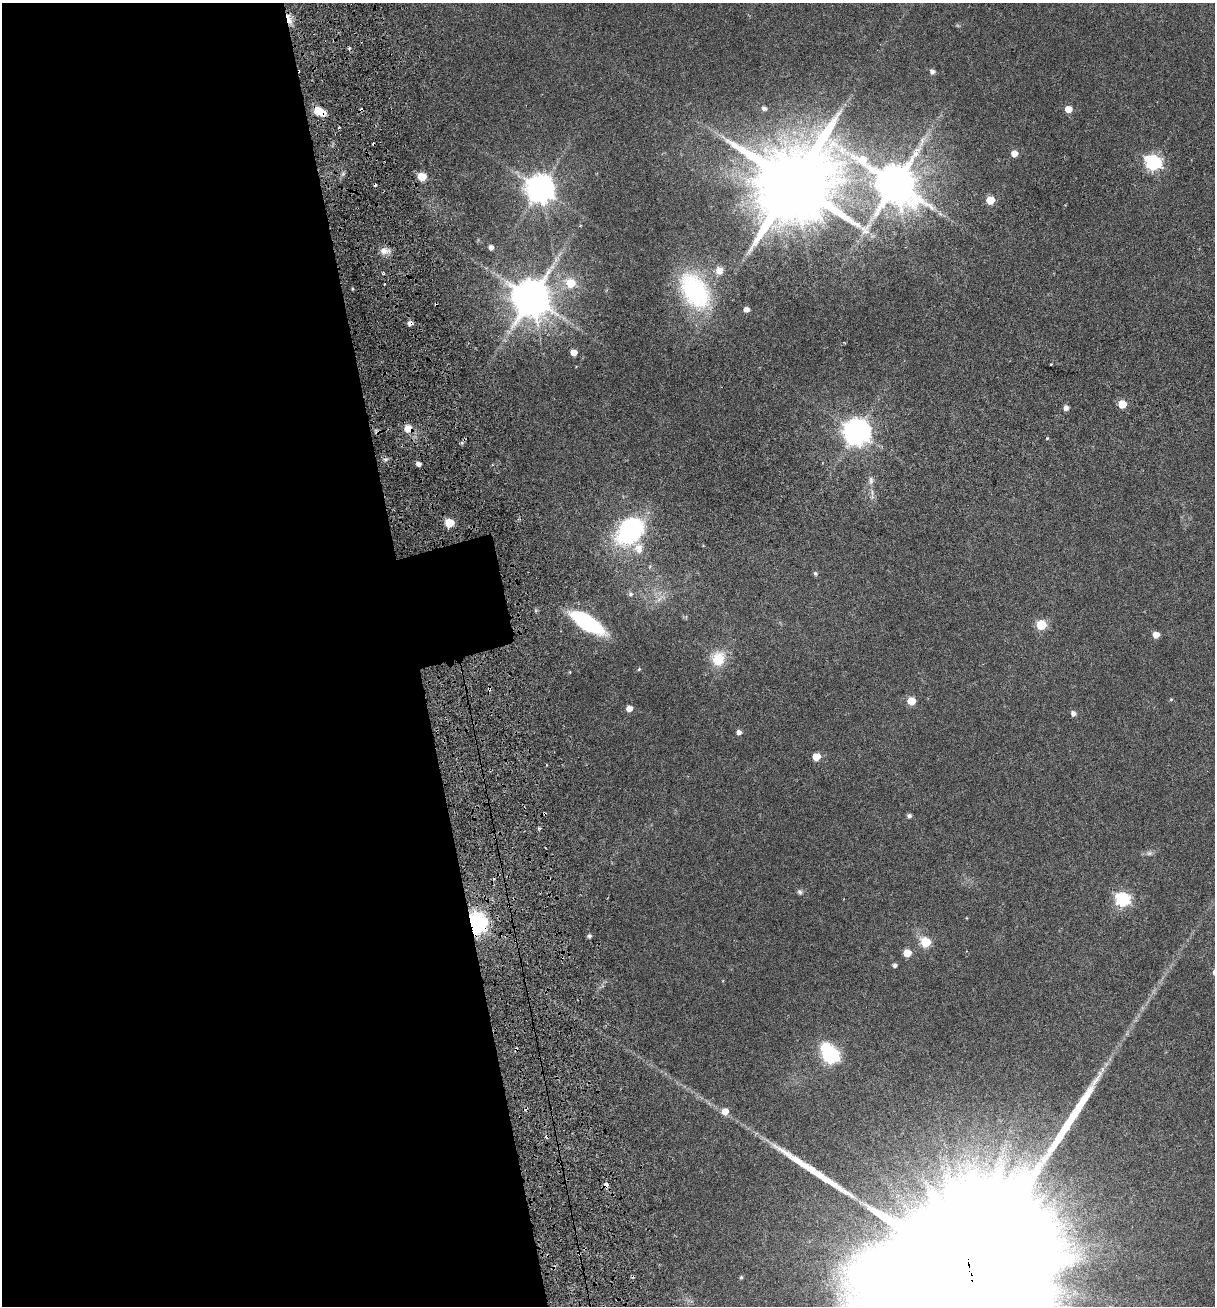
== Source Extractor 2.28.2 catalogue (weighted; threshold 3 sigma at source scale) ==
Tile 9 of 4 x 4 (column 1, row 3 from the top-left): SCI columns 340-1552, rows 1422-2725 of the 5348 x 5499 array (HDU 1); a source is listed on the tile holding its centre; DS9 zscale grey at full resolution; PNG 1217 x 1308 px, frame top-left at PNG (2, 3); no overlay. Shown black and unused: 35% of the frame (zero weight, under 3 of 6 exposures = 11% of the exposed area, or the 3 px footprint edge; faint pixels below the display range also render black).
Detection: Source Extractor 2.28.2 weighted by HDU 2 'WHT'; one run over the whole footprint, this tile lists its part. Background 0.0341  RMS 0.0029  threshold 0.0117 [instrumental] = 3 sigma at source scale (4.09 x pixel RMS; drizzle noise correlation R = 1.36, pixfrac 0.8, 0.0396/0.0396 arcsec/px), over >= 5 px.
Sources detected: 80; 1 too faint to see at this stretch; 2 inside a brighter object's white glare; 14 cosmic-ray / hot-pixel residue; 1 long thin detection or spike segment (spike, bleed or trail) — not listed; the other 62 listed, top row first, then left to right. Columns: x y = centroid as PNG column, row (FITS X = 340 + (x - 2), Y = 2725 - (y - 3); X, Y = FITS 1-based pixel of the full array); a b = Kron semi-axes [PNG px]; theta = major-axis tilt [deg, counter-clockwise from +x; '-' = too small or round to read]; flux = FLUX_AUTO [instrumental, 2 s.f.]
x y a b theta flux
289 19 15 5 -70 2.6
932 71 5 5 - 1.1
764 108 6 5 - 0.79
1068 109 5 5 - 3.6
320 112 13 7 -29 5
1014 153 5 5 - 2.7
1153 162 7 6 - 62
422 176 5 5 - 8
793 183 22 21 - 3700
895 183 15 12 -39 1100
540 188 9 9 - 380
990 200 5 5 - 8
491 247 5 5 - 1.3
384 251 13 8 -1 2
719 270 11 10 - 2.2
571 283 6 6 - 9.3
353 289 4 3 - 0.3
695 290 47 30 -53 31
531 297 11 11 - 890
746 309 5 4 - 1.7
845 343 3 2 - 0.18
574 352 5 5 - 3.2
1051 364 3 2 - 0.32
1122 404 5 5 - 6.3
1066 408 5 5 - 1.2
408 429 6 6 - 4.5
857 431 9 8 - 320
1047 438 4 3 - 0.27
418 464 5 4 - 1.1
871 480 12 6 -90 1.1
449 523 5 5 - 11
631 529 20 15 49 59
639 548 14 11 -84 3
815 573 6 5 - 0.47
631 594 7 6 - 0.74
586 622 31 11 -32 33
1041 625 6 5 - 12
1156 635 5 5 - 3
718 659 21 18 72 6.1
639 669 5 4 - 0.31
1171 699 5 3 - 0.28
911 701 5 5 - 6.6
629 709 5 5 - 2.3
1073 713 5 5 - 1
739 732 5 5 - 1.1
816 757 5 5 - 6.1
909 816 5 4 - 0.73
540 828 5 3 - 0.37
1149 853 9 6 0 0.77
800 892 8 6 -62 0.59
1122 899 7 6 - 48
476 923 7 7 - 180
589 936 5 4 - 0.63
926 942 6 5 - 13
907 953 5 5 - 5.3
895 965 4 4 - 0.71
516 1050 6 3 55 0.57
831 1056 7 6 - 59
725 1111 6 6 - 2.8
554 1267 5 3 - 0.34
971 1276 138 33 -79 66000
741 1277 5 4 - 0.41
Overlapping masked pixels (flux is a lower limit): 7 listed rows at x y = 289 19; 320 112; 408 429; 476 923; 516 1050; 554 1267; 971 1276
Isophote crosses this tile's border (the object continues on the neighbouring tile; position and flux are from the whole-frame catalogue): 1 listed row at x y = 971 1276